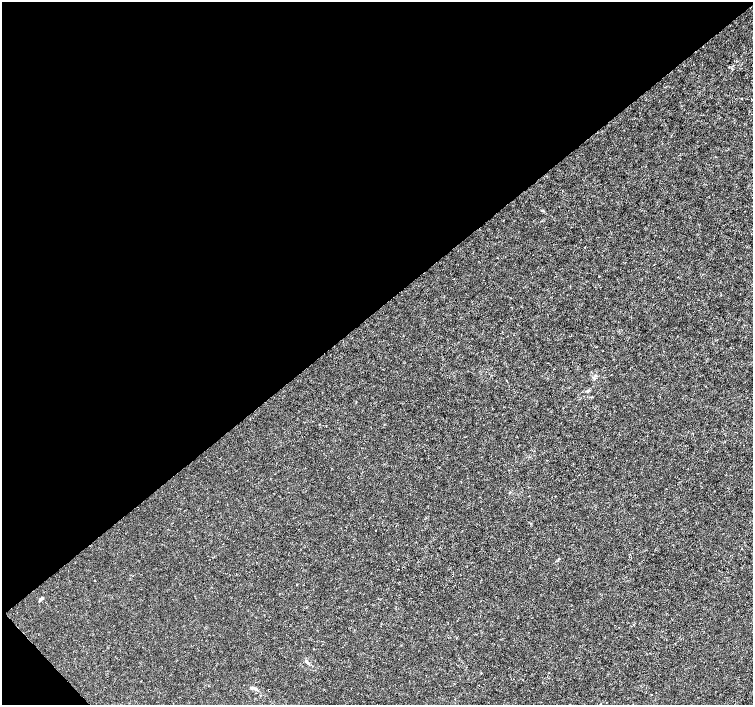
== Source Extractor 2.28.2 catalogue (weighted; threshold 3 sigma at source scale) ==
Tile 5 of 4 x 4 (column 1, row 2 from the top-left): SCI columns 7-1507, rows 3020-4424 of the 6012 x 5974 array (HDU 1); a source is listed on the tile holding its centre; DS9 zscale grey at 2 x 2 block average (1 PNG px = mean of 2 x 2 image px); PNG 755 x 707 px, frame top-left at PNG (2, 2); no overlay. Shown black and unused: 45% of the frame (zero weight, under 3 of 4 exposures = <1% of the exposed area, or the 3 px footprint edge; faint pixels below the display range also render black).
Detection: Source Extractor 2.28.2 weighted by HDU 2 'WHT'; one run over the whole footprint, this tile lists its part. Background 8.57e-04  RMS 0.0013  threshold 0.00599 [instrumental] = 3 sigma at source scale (4.5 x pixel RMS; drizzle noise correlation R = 1.50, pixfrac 1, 0.0396/0.0396 arcsec/px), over >= 5 px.
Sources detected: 12; all 12 listed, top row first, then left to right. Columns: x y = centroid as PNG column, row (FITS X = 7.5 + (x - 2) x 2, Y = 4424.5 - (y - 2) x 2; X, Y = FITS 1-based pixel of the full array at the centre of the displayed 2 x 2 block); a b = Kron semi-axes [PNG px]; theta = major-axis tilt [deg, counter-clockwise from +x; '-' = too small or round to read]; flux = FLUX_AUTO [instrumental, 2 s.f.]
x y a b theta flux
599 276 2 2 - 0.2
594 378 3 2 - 0.27
588 391 4 3 - 0.39
509 493 3 2 - 0.21
376 530 2 2 - 0.35
94 580 2 2 - 0.16
297 584 2 2 - 0.22
41 599 5 4 - 0.56
308 663 4 3 - 0.37
481 673 3 2 - 0.13
268 690 2 2 - 0.13
652 694 2 2 - 0.14
Diffuse or blended objects may show on this block-average render without a row.